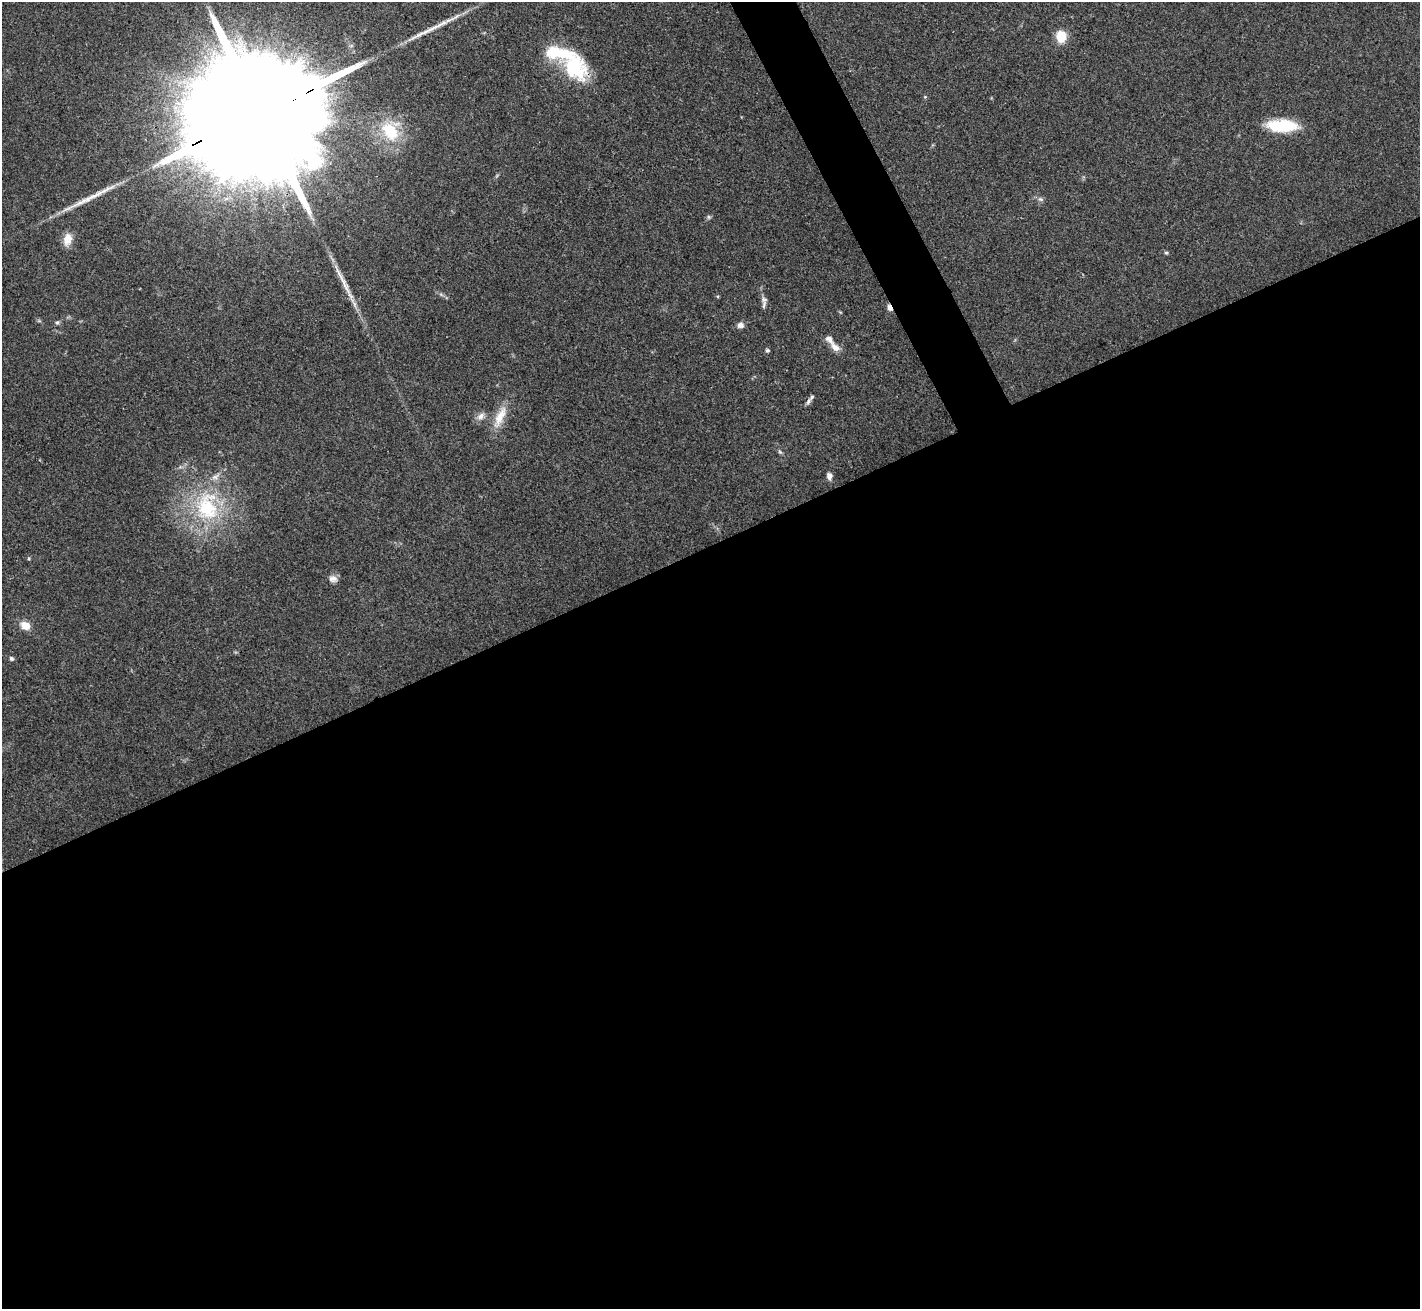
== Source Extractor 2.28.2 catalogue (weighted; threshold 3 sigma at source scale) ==
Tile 15 of 4 x 4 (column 3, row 4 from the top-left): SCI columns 2841-4258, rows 155-1461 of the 5679 x 5670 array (HDU 1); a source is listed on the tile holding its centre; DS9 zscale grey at full resolution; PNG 1422 x 1311 px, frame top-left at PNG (2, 2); no overlay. Shown black and unused: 60% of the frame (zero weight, under 3 of 4 exposures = <1% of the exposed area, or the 3 px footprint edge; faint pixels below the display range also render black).
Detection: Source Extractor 2.28.2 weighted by HDU 2 'WHT'; one run over the whole footprint, this tile lists its part. Background 0.0648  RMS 0.0052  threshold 0.0234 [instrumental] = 3 sigma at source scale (4.5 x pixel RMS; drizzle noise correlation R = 1.50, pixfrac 1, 0.05/0.05 arcsec/px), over >= 5 px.
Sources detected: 34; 1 inside a brighter object's white glare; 3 long thin detections or spike segments (spike, bleed or trail) — not listed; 4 inside a brighter listed object's ellipse — not listed separately; the other 26 listed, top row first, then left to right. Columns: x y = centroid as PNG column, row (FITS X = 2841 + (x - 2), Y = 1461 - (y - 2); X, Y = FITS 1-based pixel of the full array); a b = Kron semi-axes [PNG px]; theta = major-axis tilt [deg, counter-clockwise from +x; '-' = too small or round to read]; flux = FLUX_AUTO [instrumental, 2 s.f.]
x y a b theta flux
1061 36 15 12 -89 8
574 67 37 27 -49 36
925 97 5 4 - 0.56
258 114 75 25 24 49000
1282 126 29 11 -2 25
390 131 31 20 -54 23
1040 199 9 5 -26 1.3
708 217 6 4 -89 0.84
67 239 16 10 75 5.3
1166 253 5 4 - 0.69
764 300 9 9 - 2
890 308 8 4 -66 2.7
57 322 6 5 - 0.89
740 325 8 7 - 2.2
835 347 14 8 -43 3.8
767 350 5 5 - 0.87
808 401 10 6 56 1.6
481 416 11 8 44 2.9
500 417 35 11 65 9.9
780 452 7 4 -44 0.86
829 476 7 6 - 2.5
207 507 47 33 -82 51
29 558 5 3 - 0.53
333 579 11 9 1 2.7
25 626 10 8 -28 6.4
11 658 6 5 - 1
Overlapping masked pixels (flux is a lower limit): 2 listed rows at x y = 258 114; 890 308
Isophote crosses this tile's border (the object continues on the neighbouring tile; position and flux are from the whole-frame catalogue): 1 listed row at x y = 258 114